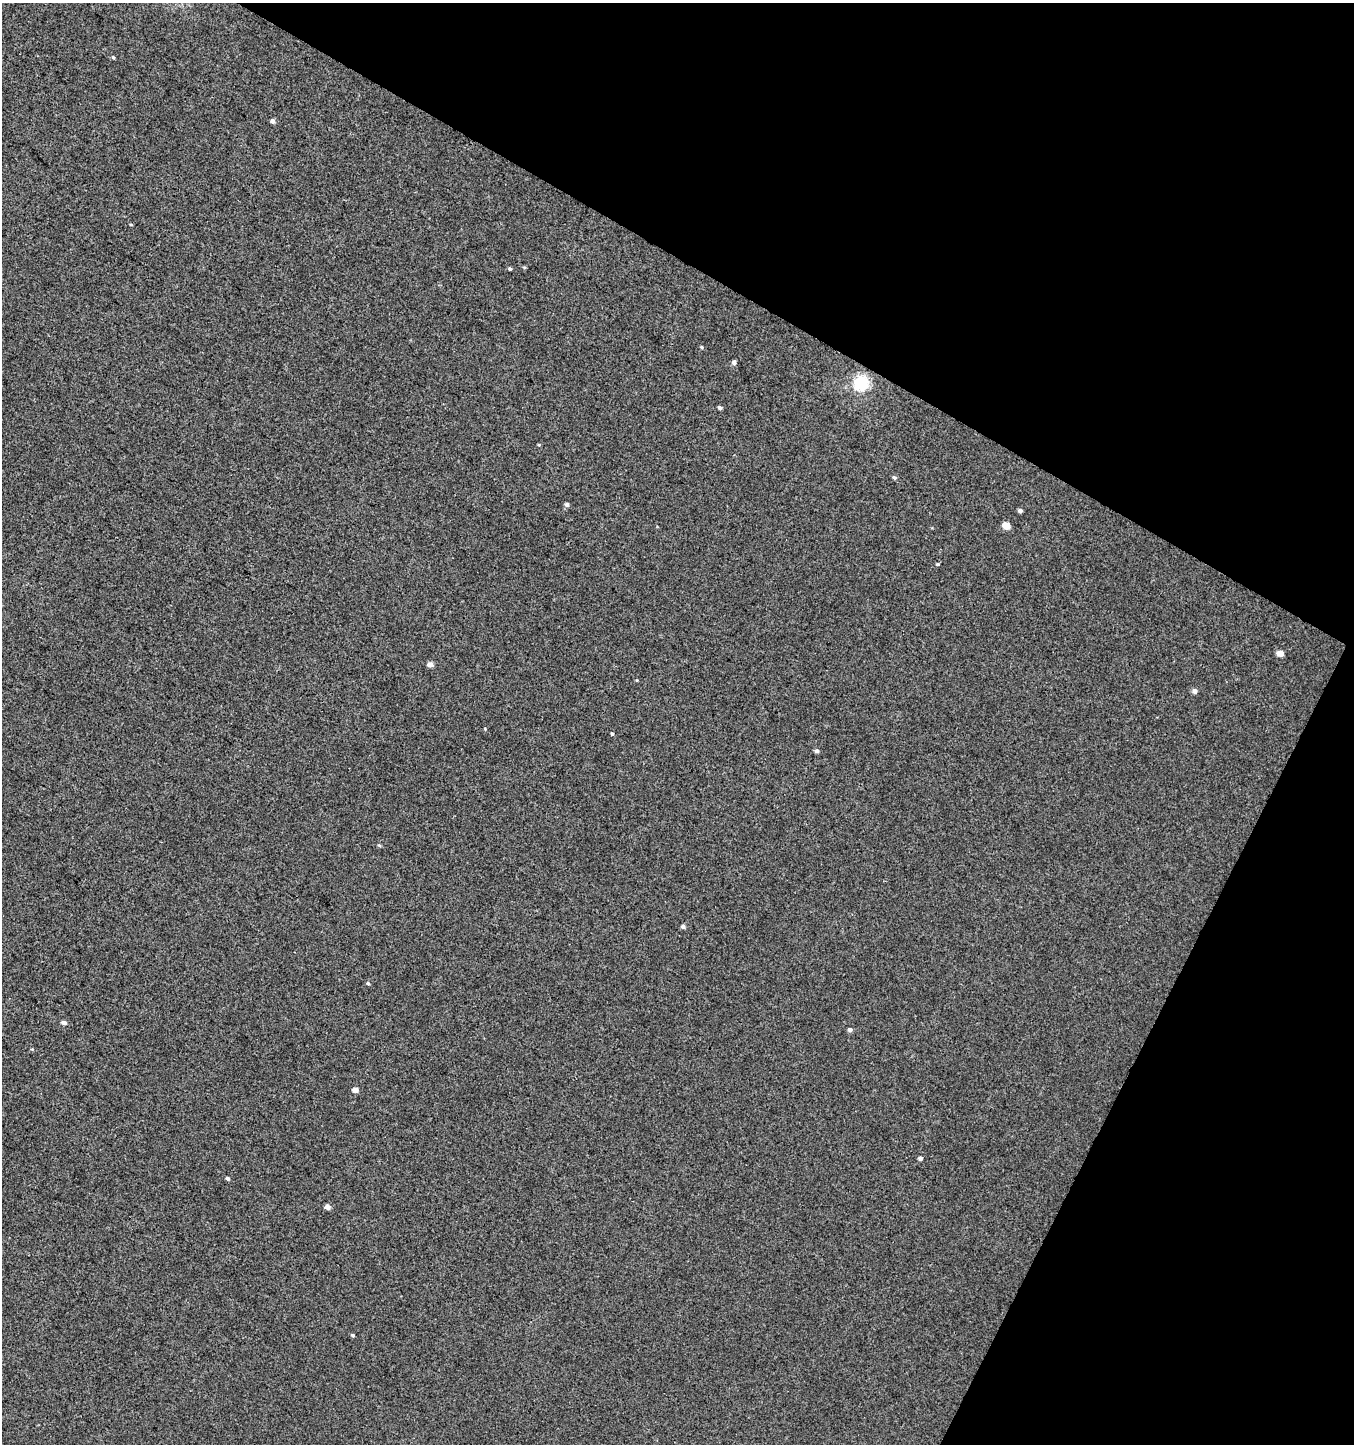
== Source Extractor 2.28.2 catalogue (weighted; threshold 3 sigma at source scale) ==
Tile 8 of 4 x 4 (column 4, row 2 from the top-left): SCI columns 4321-5672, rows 2886-4327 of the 5869 x 5776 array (HDU 1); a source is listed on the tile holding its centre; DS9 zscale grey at full resolution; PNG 1356 x 1446 px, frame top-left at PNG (2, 3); no overlay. Shown black and unused: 27% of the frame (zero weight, under 3 of 4 exposures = <1% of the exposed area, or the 3 px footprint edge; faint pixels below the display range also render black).
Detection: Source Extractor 2.28.2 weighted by HDU 2 'WHT'; one run over the whole footprint, this tile lists its part. Background 0.00105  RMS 0.0035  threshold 0.0159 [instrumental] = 3 sigma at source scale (4.5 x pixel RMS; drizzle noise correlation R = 1.50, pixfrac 1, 0.0396/0.0396 arcsec/px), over >= 5 px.
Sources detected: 29; all 29 listed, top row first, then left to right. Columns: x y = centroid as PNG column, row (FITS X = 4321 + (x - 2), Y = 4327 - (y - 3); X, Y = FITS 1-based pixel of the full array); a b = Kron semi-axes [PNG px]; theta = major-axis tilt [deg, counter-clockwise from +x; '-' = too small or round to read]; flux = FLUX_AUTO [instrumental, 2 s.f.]
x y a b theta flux
113 57 4 4 - 0.42
273 121 4 4 - 1.3
131 225 4 3 - 0.29
524 267 5 3 - 0.35
510 269 4 3 - 0.49
701 347 4 4 - 0.37
734 362 7 5 74 0.68
861 383 6 6 - 76
720 408 4 3 - 0.71
894 477 5 5 - 0.68
567 504 6 5 - 0.74
1020 511 5 4 - 0.87
1006 526 5 5 - 4.7
938 564 4 3 - 0.36
1280 653 5 4 - 3.1
430 664 6 5 - 1.5
1195 691 5 5 - 1.3
612 734 4 3 - 0.42
817 751 5 4 - 0.91
379 845 5 4 - 0.41
683 926 5 4 - 0.98
368 983 5 4 - 0.45
64 1023 6 4 -9 1.2
850 1030 5 4 - 1
355 1090 4 4 - 2.8
920 1158 4 3 - 1.1
228 1178 4 3 - 0.8
328 1207 4 4 - 2.2
353 1335 4 3 - 0.59